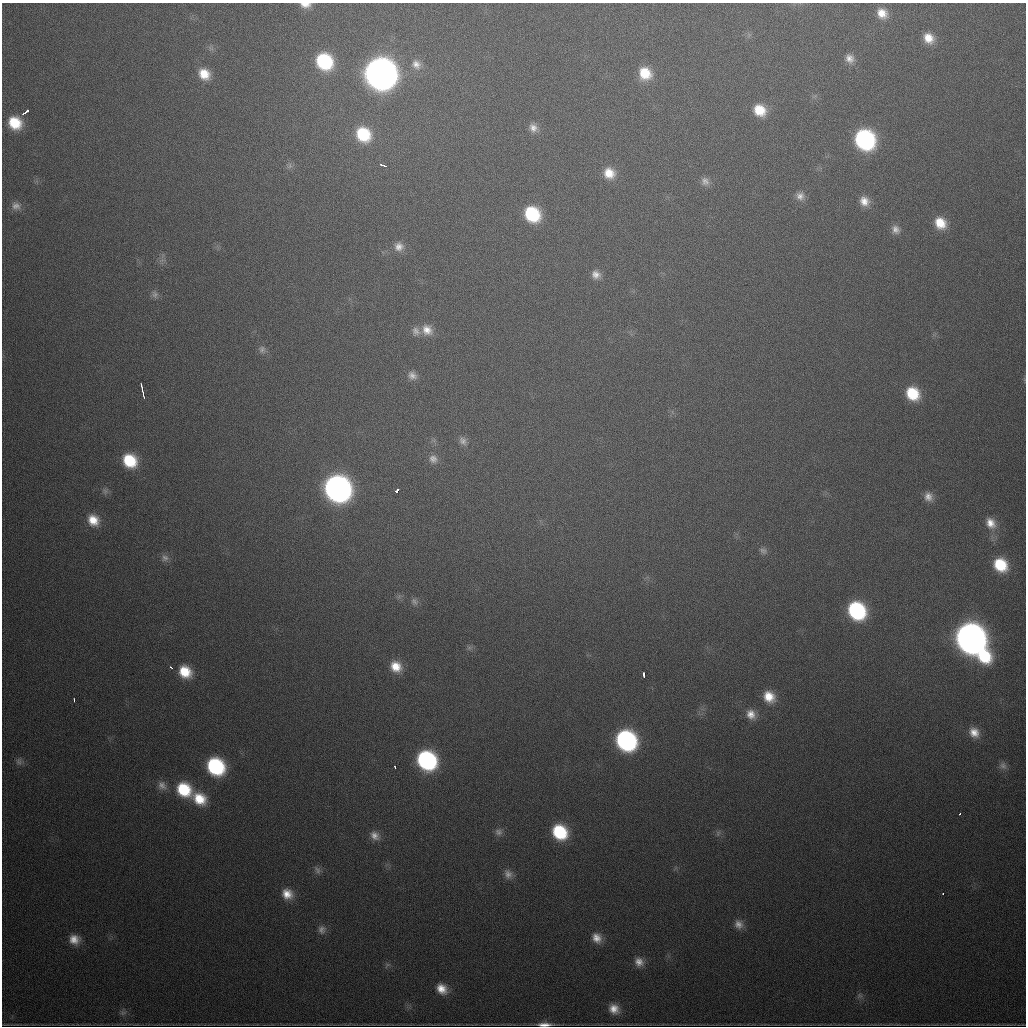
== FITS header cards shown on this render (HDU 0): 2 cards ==
NAXIS1  =                 1024
NAXIS2  =                 1024

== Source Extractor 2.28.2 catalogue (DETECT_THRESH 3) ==
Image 1024 x 1024 px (HDU 0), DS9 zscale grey, 1 PNG px = 1 image px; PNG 1028 x 1028 px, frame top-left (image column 1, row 1024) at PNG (2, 3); no overlay
Background 615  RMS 20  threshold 59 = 3 sigma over >= 5 px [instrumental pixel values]
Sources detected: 89; all 89 listed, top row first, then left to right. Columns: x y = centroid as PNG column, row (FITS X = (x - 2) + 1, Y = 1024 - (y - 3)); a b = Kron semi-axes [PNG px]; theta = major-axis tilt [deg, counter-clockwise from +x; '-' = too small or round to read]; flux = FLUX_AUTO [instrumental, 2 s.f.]
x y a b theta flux
305 5 13 7 -2 1.1e+04
882 13 12 10 -42 1.8e+04
929 38 13 10 -43 2.1e+04
850 58 12 10 -56 1.1e+04
324 61 14 12 -44 1.2e+05
416 64 14 12 -56 1.3e+04
645 73 14 12 -51 3.7e+04
204 74 14 11 -48 2.6e+04
380 74 16 15 - 2.7e+06
759 110 13 11 -42 3.3e+04
26 111 7 3 38 8.0e+03
15 123 14 12 -40 4.6e+04
533 128 11 10 - 1.0e+04
363 134 15 13 -45 7.2e+04
865 139 14 13 - 3.1e+05
383 165 5 2 - 4.2e+03
290 166 9 7 76 4.6e+03
609 173 12 12 - 2.3e+04
705 181 12 10 -53 8.6e+03
800 196 12 11 - 1.0e+04
864 201 13 11 -58 1.6e+04
16 206 12 11 - 9.2e+03
532 214 13 11 -45 9.5e+04
940 223 14 11 -49 3.0e+04
896 229 12 10 -59 9.9e+03
399 247 12 12 - 1.2e+04
596 274 11 10 - 1.1e+04
155 294 10 8 -76 5.5e+03
427 330 15 12 -47 1.8e+04
416 331 12 11 - 8.8e+03
262 349 11 9 89 6.4e+03
412 375 12 10 -27 9.2e+03
141 385 5 2 - 2.1e+03
142 389 6 2 84 2.3e+03
913 393 13 12 - 5.3e+04
143 394 9 2 -80 3.8e+03
463 441 12 9 -56 8.0e+03
433 459 12 11 - 9.3e+03
130 461 13 12 - 6.0e+04
337 488 15 14 - 1.1e+06
105 491 10 7 -58 4.9e+03
397 491 4 3 - 1.7e+04
928 497 11 10 - 1.1e+04
93 520 15 13 -49 2.6e+04
991 523 16 13 -53 2.0e+04
763 551 11 8 -24 5.4e+03
165 558 11 10 - 7.2e+03
1000 565 14 12 -46 5.7e+04
414 602 11 9 -57 6.7e+03
857 611 14 12 -51 1.8e+05
971 639 21 14 -51 2.2e+06
469 648 7 6 - 3.5e+03
171 667 5 3 - 2.4e+03
396 667 13 11 -42 2.4e+04
185 672 14 11 -41 3.7e+04
643 675 5 3 - 3.0e+03
769 697 14 12 -48 2.7e+04
74 700 4 2 - 2.1e+03
751 714 14 11 -56 1.5e+04
974 732 13 11 -46 1.7e+04
626 740 15 13 -47 3.5e+05
427 760 14 12 -43 2.6e+05
19 761 10 9 - 5.6e+03
215 766 14 12 -45 1.6e+05
1003 766 11 10 - 6.8e+03
395 767 3 2 - 4.9e+03
162 785 14 11 -46 1.1e+04
184 789 16 14 -41 6.7e+04
199 799 17 13 -33 3.9e+04
960 814 3 2 - 1.9e+03
498 832 10 9 - 6.6e+03
560 832 14 12 -48 8.5e+04
718 833 8 6 78 3.8e+03
375 836 13 10 -39 1.1e+04
317 870 13 7 -61 5.8e+03
508 874 13 10 -66 9.6e+03
287 894 13 12 - 1.9e+04
943 894 3 2 - 1.8e+03
738 924 12 10 -62 1.0e+04
322 930 12 10 86 7.7e+03
597 938 13 11 -57 1.5e+04
74 939 12 11 - 1.6e+04
639 962 12 10 -41 1.2e+04
387 965 10 6 36 3.6e+03
442 989 13 10 -43 1.9e+04
860 996 8 8 - 4.7e+03
614 1009 13 11 -41 1.7e+04
123 1013 10 7 1 5.2e+03
545 1024 17 5 0 1.2e+04
At the frame edge (FLAGS 8, measured only in part): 2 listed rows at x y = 305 5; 545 1024